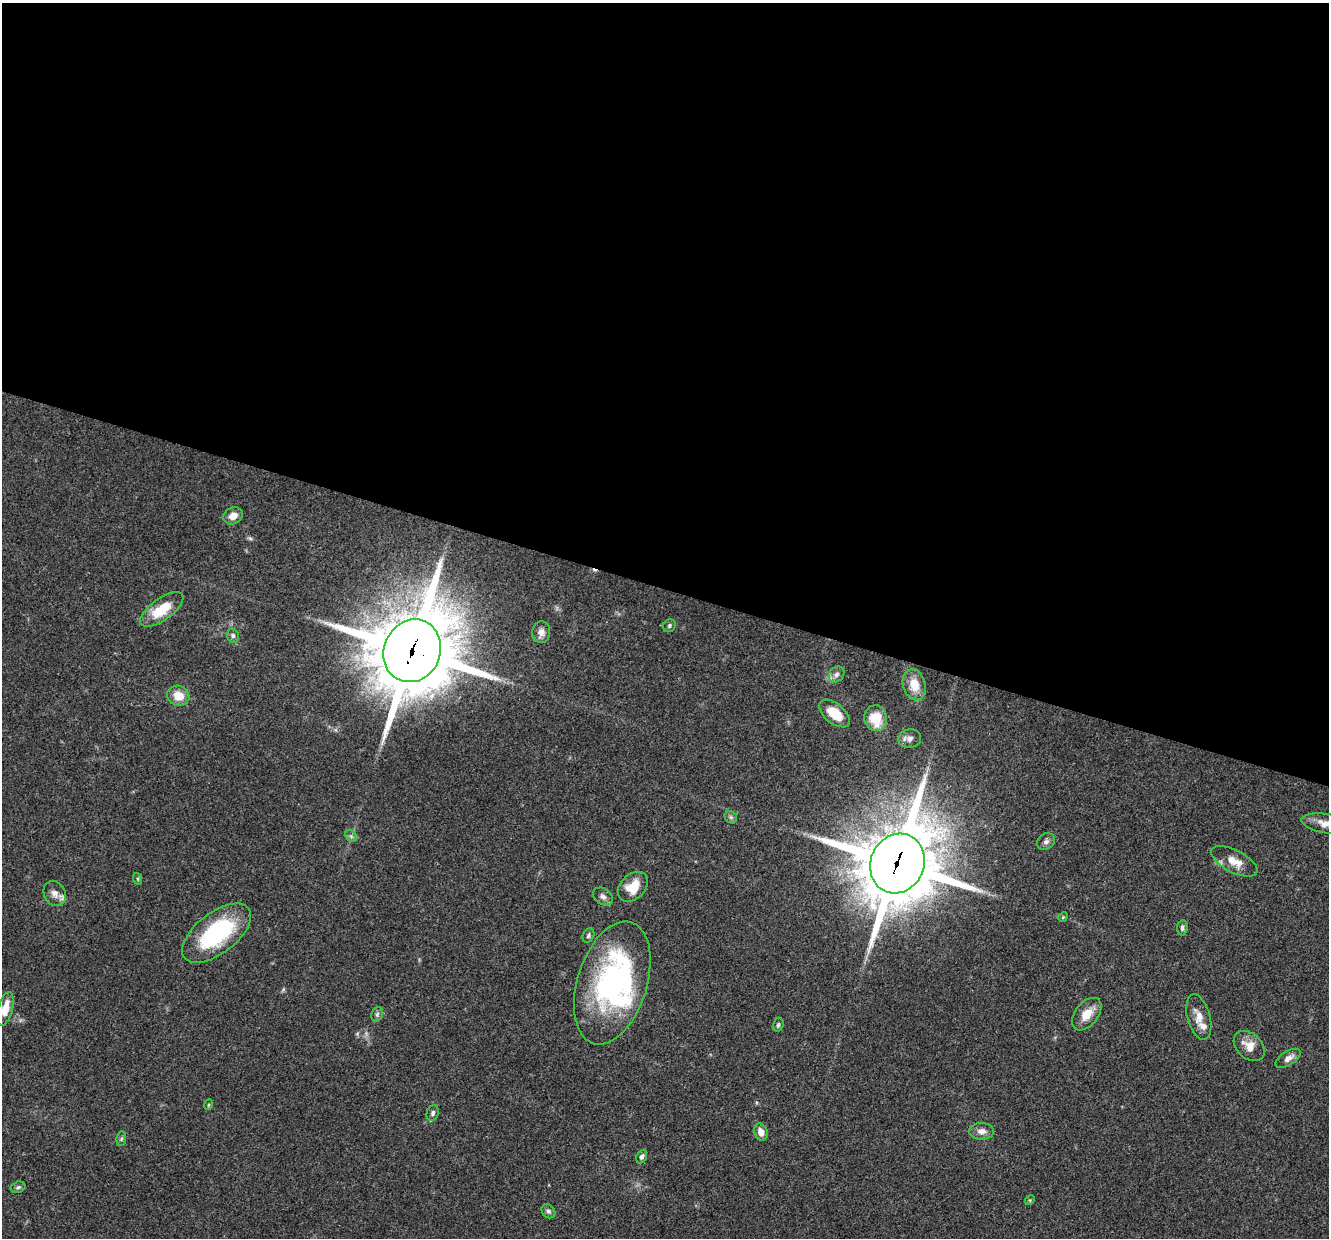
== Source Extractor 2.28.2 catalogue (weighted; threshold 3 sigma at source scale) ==
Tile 3 of 4 x 4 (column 3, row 1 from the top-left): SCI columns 2664-3990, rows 3968-5203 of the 5321 x 5335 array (HDU 1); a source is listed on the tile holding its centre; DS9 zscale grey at full resolution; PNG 1331 x 1240 px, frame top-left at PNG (2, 3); each listed source drawn as its Kron ellipse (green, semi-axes under 4 px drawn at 4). Shown black and unused: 47% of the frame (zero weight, under 3 of 4 exposures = <1% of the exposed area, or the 3 px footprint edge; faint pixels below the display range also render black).
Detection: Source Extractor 2.28.2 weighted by HDU 2 'WHT'; one run over the whole footprint, this tile lists its part. Background 0.0537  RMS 0.0049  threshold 0.0218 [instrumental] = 3 sigma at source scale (4.5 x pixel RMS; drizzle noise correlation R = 1.50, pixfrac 1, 0.05/0.05 arcsec/px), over >= 5 px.
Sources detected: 47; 2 inside a brighter object's white glare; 1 cosmic-ray / hot-pixel residue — neither listed nor drawn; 1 inside a brighter listed object's ellipse — not listed separately; the other 43 listed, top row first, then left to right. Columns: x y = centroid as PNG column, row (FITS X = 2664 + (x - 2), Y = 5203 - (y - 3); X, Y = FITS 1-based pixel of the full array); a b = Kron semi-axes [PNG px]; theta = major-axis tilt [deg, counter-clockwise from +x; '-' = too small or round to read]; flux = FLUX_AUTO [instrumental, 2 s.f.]
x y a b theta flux
233 516 10 8 30 4.2
162 609 25 11 36 15
669 626 6 6 - 0.98
541 632 11 9 82 3.3
233 636 7 5 -75 1.2
412 651 32 28 66 5900
836 674 9 7 45 1.9
914 685 16 11 -75 8.9
178 696 11 10 - 7.5
835 714 18 10 -39 11
876 718 13 11 -78 14
910 739 11 9 11 2.7
731 817 7 5 -44 1.1
1326 824 25 9 -9 6.3
351 836 6 5 - 1
1046 841 9 7 32 1.8
1234 861 25 11 -27 7.5
897 863 30 27 66 4700
138 879 6 4 -71 0.63
633 887 17 12 44 9.7
55 894 13 10 -60 3.9
603 897 11 8 -34 2.3
1063 917 5 4 - 0.59
1182 928 8 5 83 1.2
217 933 40 20 38 49
588 936 7 5 65 1
612 983 63 35 72 98
5 1009 17 7 75 7.6
377 1014 7 5 70 1.1
1087 1014 18 11 52 7.3
1199 1017 23 11 -75 6
778 1025 7 5 73 0.88
1249 1046 18 12 -43 6.4
1288 1058 14 7 32 3
208 1105 5 3 - 0.53
433 1113 8 6 69 1.3
981 1131 12 8 -1 3.3
761 1132 9 7 -67 4
121 1139 7 5 82 0.87
642 1157 7 5 65 1.3
18 1187 8 5 16 1
1030 1200 5 4 - 0.56
548 1211 8 6 -48 1.3
Overlapping masked pixels (flux is a lower limit): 2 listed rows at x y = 412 651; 897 863
Isophote crosses this tile's border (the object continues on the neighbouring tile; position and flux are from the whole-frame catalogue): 1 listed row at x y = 1326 824